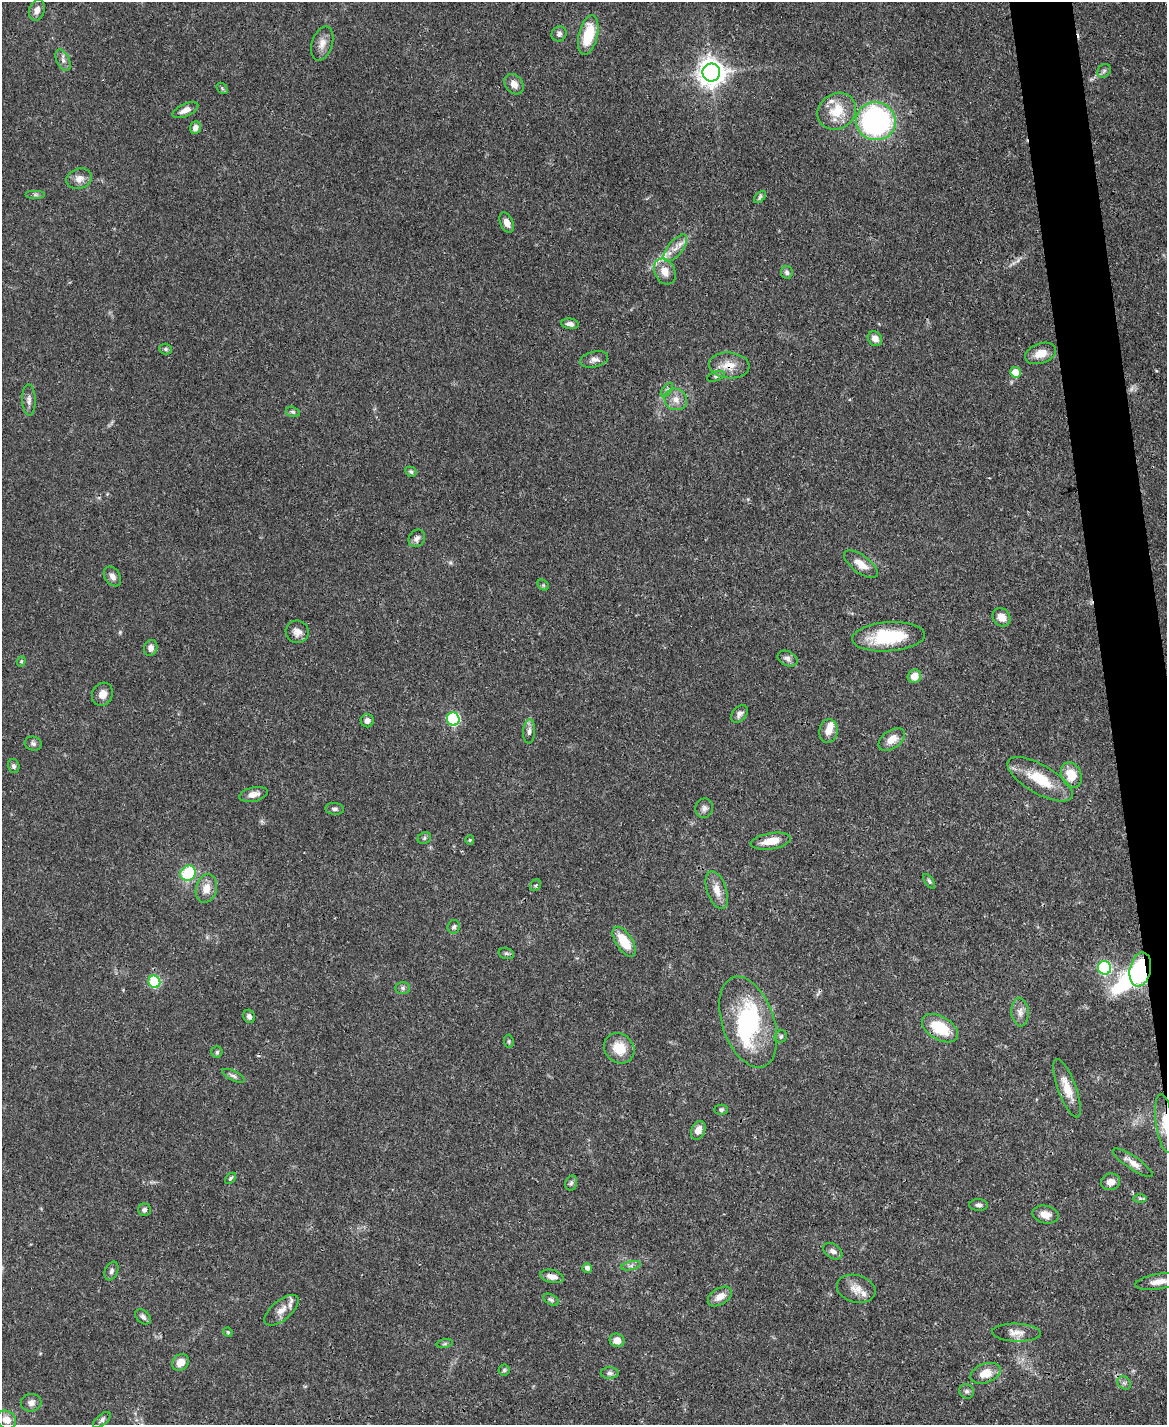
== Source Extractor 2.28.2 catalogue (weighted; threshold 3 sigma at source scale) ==
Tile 6 of 4 x 3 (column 2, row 2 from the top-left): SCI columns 1168-2332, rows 1666-3088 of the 4665 x 4644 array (HDU 1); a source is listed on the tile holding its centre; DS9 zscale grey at full resolution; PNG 1169 x 1427 px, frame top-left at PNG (2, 2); each listed source drawn as its Kron ellipse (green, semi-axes under 4 px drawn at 4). Shown black and unused: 3% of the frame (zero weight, under 3 of 4 exposures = <1% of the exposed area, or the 3 px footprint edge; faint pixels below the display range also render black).
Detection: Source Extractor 2.28.2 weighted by HDU 2 'WHT'; one run over the whole footprint, this tile lists its part. Background 0.0656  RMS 0.0033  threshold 0.015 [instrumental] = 3 sigma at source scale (4.5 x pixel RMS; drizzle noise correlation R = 1.50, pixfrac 1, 0.05/0.05 arcsec/px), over >= 5 px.
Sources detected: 128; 1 too faint to see at this stretch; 3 inside a brighter object's white glare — neither listed nor drawn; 6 inside a brighter listed object's ellipse — not listed separately; the other 118 listed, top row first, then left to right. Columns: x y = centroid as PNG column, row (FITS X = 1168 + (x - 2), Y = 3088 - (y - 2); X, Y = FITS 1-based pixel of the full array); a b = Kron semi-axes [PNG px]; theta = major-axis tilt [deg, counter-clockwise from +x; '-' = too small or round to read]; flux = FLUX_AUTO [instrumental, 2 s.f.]
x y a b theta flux
37 10 11 7 70 2.1
559 34 8 7 - 1.1
588 35 20 9 76 12
322 43 18 10 73 2.9
63 60 11 6 -66 1.6
1104 71 7 6 - 0.77
711 72 9 9 - 380
514 84 11 8 -51 2.5
222 88 6 4 -47 0.51
185 110 14 6 24 2.4
837 111 20 17 36 9.1
876 121 20 19 - 69
195 128 6 5 - 1.4
79 179 13 10 17 2.6
35 195 10 4 0 0.81
760 197 7 4 46 0.69
507 223 11 6 -67 2.1
675 248 16 7 51 3
665 271 13 10 -62 3.9
787 272 6 5 - 1.1
570 324 9 5 -7 1.4
875 339 8 7 - 2.3
166 349 6 5 - 0.58
1041 353 16 10 20 4.7
594 359 14 7 14 1.9
729 365 20 13 -6 5.2
1015 372 5 5 - 4.4
716 376 9 4 20 0.75
667 390 8 4 54 0.78
676 399 11 10 - 3
29 400 16 6 -87 1.7
293 412 7 5 -15 0.6
411 472 6 5 - 0.75
417 538 9 7 56 1.4
861 564 20 8 -36 4
112 576 11 7 -55 1.7
543 585 6 5 - 0.56
1001 617 10 8 -50 3.1
297 632 11 11 - 2.3
889 637 36 14 4 19
151 648 8 6 77 1.8
787 658 10 7 -26 1.4
21 661 5 4 - 0.42
914 676 7 6 - 3.8
102 694 12 10 63 3.1
739 714 10 6 48 1.4
453 719 6 6 - 36
367 721 6 6 - 1.5
529 731 12 6 86 1.4
828 731 12 9 81 3.1
892 739 15 9 35 4.1
33 744 8 7 - 1
14 766 7 5 -74 0.88
1071 775 13 10 -66 7
1040 779 37 14 -30 12
253 794 14 7 12 2.3
704 808 9 9 - 1.4
335 809 9 6 -5 0.96
424 838 7 5 25 0.7
470 840 5 4 - 0.38
771 841 20 8 9 5.3
188 873 8 7 - 18
929 881 8 4 -54 0.75
535 885 6 5 - 0.72
206 888 14 10 74 3.8
717 890 20 9 -71 3.7
454 927 7 6 - 0.91
624 942 17 8 -57 9.1
506 953 8 5 -17 0.76
1104 968 7 6 - 39
1140 969 17 10 78 43
154 982 6 5 - 25
403 988 7 6 - 0.83
1020 1012 14 8 -85 2.3
249 1016 7 5 -68 1
748 1022 47 26 -71 30
940 1028 20 11 -30 12
781 1036 6 5 - 0.73
509 1041 7 4 -84 0.5
619 1048 16 14 -43 7
217 1052 5 5 - 0.53
233 1076 12 5 -26 1.1
1067 1088 31 9 -70 5.8
721 1110 7 5 -1 0.68
1165 1123 29 9 -82 6.2
698 1130 10 6 67 2.9
1133 1163 23 6 -34 3.1
230 1178 6 4 42 0.56
1111 1182 9 8 - 2.2
571 1183 8 5 74 0.83
1140 1198 7 4 0 0.67
978 1205 9 5 -3 1
144 1210 6 6 - 1
1045 1214 13 9 -11 3
833 1251 10 7 -32 1.4
631 1266 10 4 13 0.84
587 1268 5 4 - 1.4
111 1271 10 6 67 1
552 1276 12 6 -13 2.2
1159 1282 24 7 9 3.7
856 1289 19 13 -16 3.9
720 1296 13 8 33 3.3
551 1300 8 5 -31 0.71
281 1310 20 10 40 3.4
143 1317 9 6 -44 1.1
228 1332 5 4 - 0.37
1016 1333 24 9 -2 3.1
617 1340 7 6 - 2.9
445 1344 8 4 9 0.57
180 1362 9 7 41 3.2
504 1370 5 5 - 0.56
610 1373 9 6 0 1
985 1373 15 9 20 5.5
1124 1383 7 6 - 0.83
967 1391 7 7 - 1
31 1403 10 9 - 1.8
6 1420 10 8 -34 4.2
102 1420 10 5 40 0.9
Overlapping masked pixels (flux is a lower limit): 4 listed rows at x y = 729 365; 1140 969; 940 1028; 1165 1123
Isophote crosses this tile's border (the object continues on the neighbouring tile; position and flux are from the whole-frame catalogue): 2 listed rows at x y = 1165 1123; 1159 1282